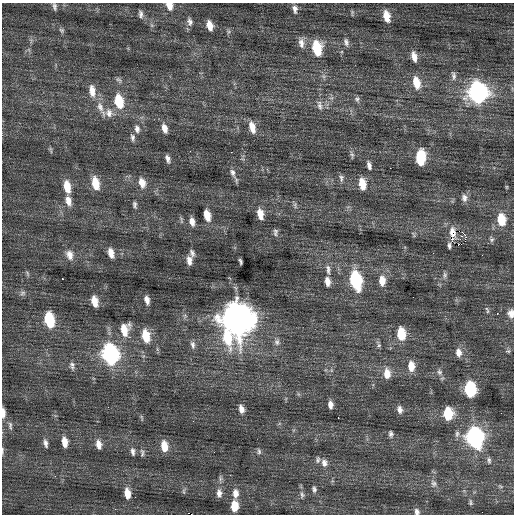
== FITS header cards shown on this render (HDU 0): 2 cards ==
NAXIS1  =                  512 / Axis length
NAXIS2  =                  512 / Axis length

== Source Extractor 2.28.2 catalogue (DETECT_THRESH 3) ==
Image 512 x 512 px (HDU 0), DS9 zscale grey, 1 PNG px = 1 image px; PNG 516 x 516 px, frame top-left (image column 1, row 512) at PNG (2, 3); no overlay
Background 0.184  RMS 0.78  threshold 2.34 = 3 sigma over >= 5 px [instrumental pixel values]
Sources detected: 132; all 132 listed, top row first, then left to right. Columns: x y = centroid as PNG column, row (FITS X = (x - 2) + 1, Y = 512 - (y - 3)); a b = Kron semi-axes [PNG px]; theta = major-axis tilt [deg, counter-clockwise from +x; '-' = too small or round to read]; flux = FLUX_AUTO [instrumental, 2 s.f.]
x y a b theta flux
54 6 9 5 -80 150
169 6 8 7 - 480
295 9 10 6 -83 230
352 13 6 3 -89 78
141 14 11 6 -82 190
386 16 12 7 -76 680
190 22 11 7 -81 220
151 25 7 4 -70 96
210 25 10 6 -74 540
62 30 7 7 - 120
346 42 11 6 -73 210
301 43 15 8 -86 360
317 48 13 8 -81 2300
414 56 13 7 -76 420
454 75 14 7 -84 240
119 80 11 5 -40 140
416 83 14 8 -76 930
92 91 16 8 -82 590
478 92 13 10 -79 17000
357 99 8 7 - 160
119 101 13 8 -77 1800
320 105 15 7 -76 330
100 107 18 9 -72 510
109 113 14 12 -44 490
252 127 14 7 -76 610
164 128 11 6 -74 380
137 129 11 7 -80 250
133 138 10 6 -80 170
51 150 10 3 -75 72
231 152 2 2 - 130
352 155 10 4 -78 120
421 157 13 7 83 1800
168 159 9 5 -70 210
369 165 11 5 -74 210
390 168 2 2 - 190
233 173 16 7 -68 290
341 178 10 6 -81 160
95 183 13 7 -78 990
142 183 13 9 -72 510
362 184 11 7 -81 830
67 187 13 7 -80 880
464 198 10 8 -83 240
68 201 13 7 -74 480
135 205 10 6 -78 150
295 205 10 5 -77 140
260 214 12 7 -79 630
207 215 11 6 -77 720
181 220 11 4 -82 110
501 220 11 7 -84 1400
192 221 11 6 -80 350
275 232 10 6 -89 160
413 234 9 3 -58 79
465 235 3 3 - 5700
461 236 4 3 - 68
451 239 3 2 - 100000
492 239 8 7 - 130
460 244 5 2 - 430
449 246 8 5 -86 120
111 253 10 6 -74 430
192 253 10 5 -72 170
70 255 14 9 -72 440
482 255 2 2 - 34
189 260 11 7 -88 350
240 261 6 3 -69 110
328 269 15 6 -82 280
27 273 9 4 -69 94
445 275 9 6 89 150
62 278 3 3 - 320
356 280 12 7 -79 6000
327 281 10 6 -80 360
382 281 13 8 -87 570
22 293 8 6 4 160
147 300 10 5 -78 280
94 301 10 6 -76 630
487 311 6 4 65 78
511 313 11 8 -86 340
497 314 3 2 - 62
185 316 6 6 - 130
237 318 15 12 -76 93000
49 320 12 7 -79 2900
125 329 15 10 76 960
401 334 11 7 -86 1600
146 336 14 8 -79 1200
227 338 22 10 -75 2200
277 342 9 8 - 230
193 345 11 6 -77 230
379 345 10 4 -65 130
506 351 6 4 0 150
458 352 11 8 -84 360
110 354 13 9 -78 13000
72 366 11 7 -83 200
411 366 11 7 -88 660
331 370 6 4 -72 75
439 372 8 7 - 200
387 374 12 8 -86 630
470 389 10 7 -88 4800
298 394 7 4 -71 76
330 405 8 5 -84 300
241 409 9 6 -76 310
400 409 10 6 -78 250
3 413 11 4 -88 340
501 413 2 2 - 26
448 414 10 7 90 1800
338 418 2 2 - 140
10 426 12 5 -83 160
391 434 8 6 -87 140
457 434 10 6 83 160
474 437 12 9 -81 15000
65 442 10 6 -82 490
45 443 11 5 -78 200
99 444 12 7 -78 380
164 446 11 7 -82 780
2 450 10 3 90 88
259 451 9 5 -83 120
133 452 10 6 -84 200
214 452 2 2 - 28
142 453 12 5 -87 140
318 460 9 6 83 130
489 460 9 5 -84 130
324 463 10 8 -81 270
220 478 11 4 -86 130
434 483 11 7 -72 230
500 486 6 4 -19 76
314 489 8 5 -79 140
184 491 10 4 80 96
219 493 12 7 89 310
235 493 12 7 89 400
127 494 11 7 -83 670
302 495 10 6 -83 160
470 502 8 5 -84 90
234 506 10 7 87 950
417 512 8 6 -69 170
At the frame edge (FLAGS 8, measured only in part): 6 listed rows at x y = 54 6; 169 6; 511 313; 3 413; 2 450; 417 512